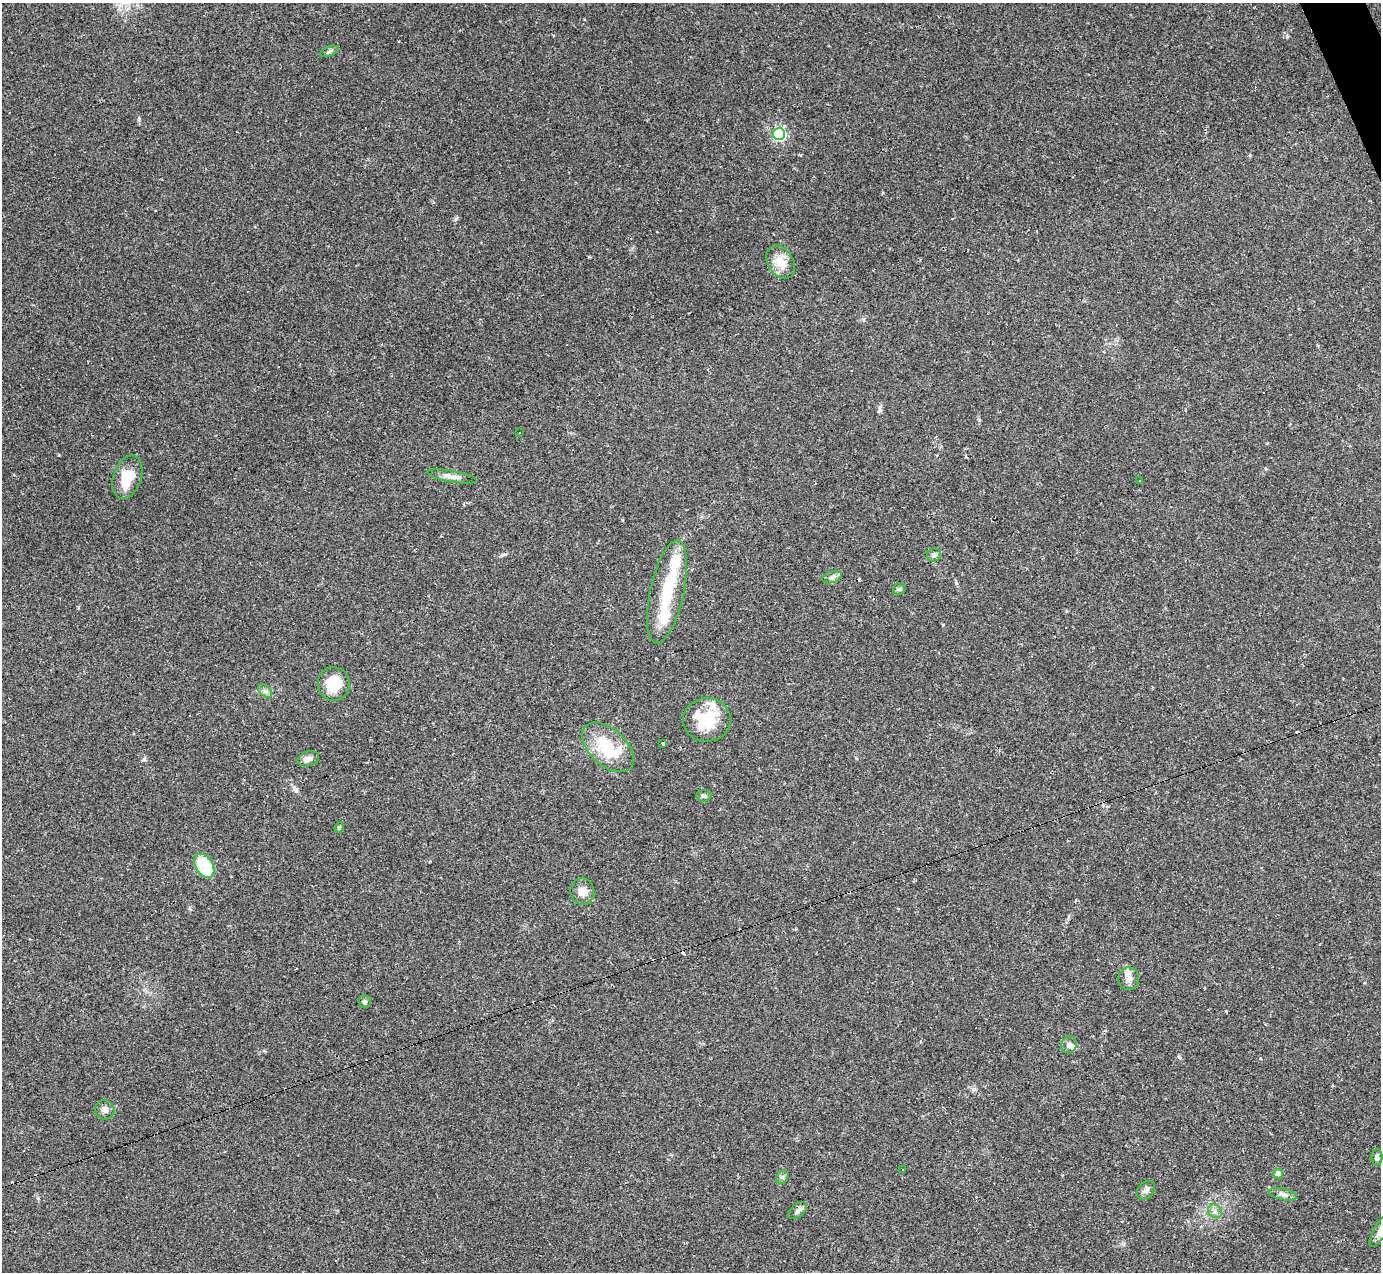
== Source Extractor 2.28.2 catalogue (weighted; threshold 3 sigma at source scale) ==
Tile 10 of 4 x 4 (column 2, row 3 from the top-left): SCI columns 1381-2759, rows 1546-2815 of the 5518 x 5503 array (HDU 1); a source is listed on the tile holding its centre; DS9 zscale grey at full resolution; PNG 1383 x 1274 px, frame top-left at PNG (2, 3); each listed source drawn as its Kron ellipse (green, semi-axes under 4 px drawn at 4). Shown black and unused: <1% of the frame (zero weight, under 2 of 3 exposures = <1% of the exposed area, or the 3 px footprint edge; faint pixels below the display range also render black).
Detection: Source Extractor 2.28.2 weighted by HDU 2 'WHT'; one run over the whole footprint, this tile lists its part. Background 0.0882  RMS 0.006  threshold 0.0271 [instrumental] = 3 sigma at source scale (4.5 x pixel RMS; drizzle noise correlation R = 1.50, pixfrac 1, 0.05/0.05 arcsec/px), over >= 5 px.
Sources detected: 52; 13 cosmic-ray / hot-pixel residue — neither listed nor drawn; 5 inside a brighter listed object's ellipse — not listed separately; the other 34 listed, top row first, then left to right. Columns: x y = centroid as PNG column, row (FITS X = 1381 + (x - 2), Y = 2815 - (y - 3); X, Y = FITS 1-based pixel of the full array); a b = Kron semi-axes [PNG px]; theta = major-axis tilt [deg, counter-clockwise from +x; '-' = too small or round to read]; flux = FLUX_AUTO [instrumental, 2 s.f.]
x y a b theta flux
329 51 10 4 22 1.4
779 134 6 6 - 100
781 262 18 12 -57 9.2
519 433 2 2 - 0.43
452 476 25 5 -10 3.9
127 477 22 14 71 15
1140 480 2 2 - 0.46
934 555 7 6 - 2
832 577 10 6 16 2.1
899 589 6 6 - 1.1
667 592 52 17 77 29
334 684 17 16 - 16
265 691 8 5 -44 1.6
707 720 24 22 5 25
663 743 3 3 - 0.74
608 747 31 18 -43 31
308 759 11 7 16 3.4
704 796 7 6 - 1.5
339 827 5 4 - 0.77
204 866 13 8 -58 29
582 892 13 12 - 5.8
1129 979 11 10 - 3.8
365 1001 6 6 - 1.3
1069 1045 8 7 - 2.3
105 1110 10 9 - 2.9
1377 1157 8 5 -89 1.7
902 1170 3 2 - 0.36
1278 1174 5 4 - 5.7
782 1177 7 5 44 1.3
1146 1190 11 7 46 2.6
1283 1194 14 5 -13 2.5
798 1211 11 6 40 2.1
1215 1211 7 6 - 2
1380 1231 18 6 61 3.8
Isophote crosses this tile's border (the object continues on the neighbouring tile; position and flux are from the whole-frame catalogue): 1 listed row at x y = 1380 1231
Unlisted compact peaks at least as high as the median listed source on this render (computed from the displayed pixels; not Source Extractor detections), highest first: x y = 144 759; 1287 36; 139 119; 1179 1057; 59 455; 1250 155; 502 555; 956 583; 880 410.